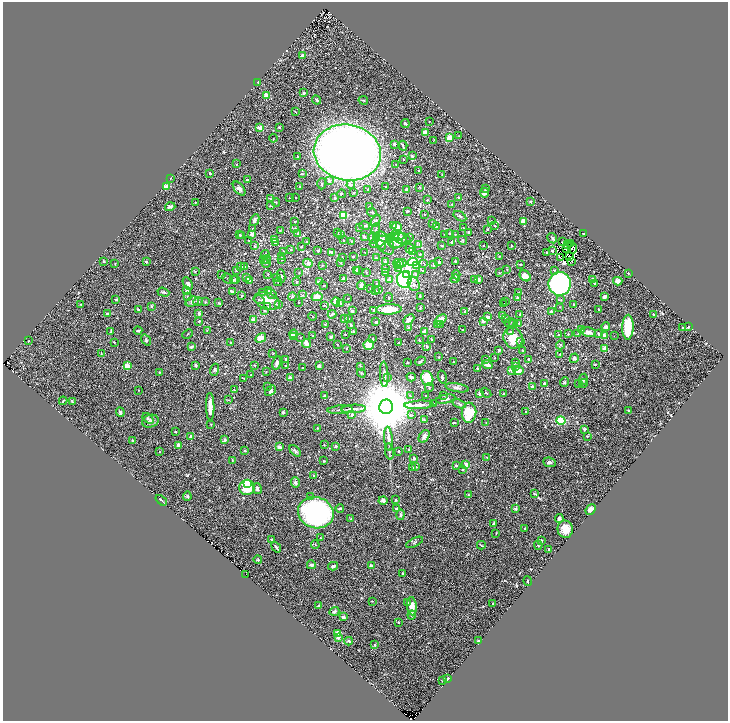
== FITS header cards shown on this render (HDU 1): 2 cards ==
NAXIS1  =                 1451
NAXIS2  =                 1438

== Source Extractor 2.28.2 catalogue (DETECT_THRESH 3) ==
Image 1451 x 1438 px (HDU 1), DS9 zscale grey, zoomed out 1/2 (1 PNG px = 2 x 2 image px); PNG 730 x 723 px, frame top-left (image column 2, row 1438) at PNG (3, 2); each listed source drawn as its Kron ellipse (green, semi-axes under 4 px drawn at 4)
Background 0.542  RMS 0.035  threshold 0.105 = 3 sigma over >= 5 px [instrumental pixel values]
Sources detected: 779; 79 cannot appear on this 1/2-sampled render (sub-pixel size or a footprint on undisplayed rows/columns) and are neither listed nor drawn; of the other 700, the 500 brightest by FLUX_AUTO listed and drawn (200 fainter detections omitted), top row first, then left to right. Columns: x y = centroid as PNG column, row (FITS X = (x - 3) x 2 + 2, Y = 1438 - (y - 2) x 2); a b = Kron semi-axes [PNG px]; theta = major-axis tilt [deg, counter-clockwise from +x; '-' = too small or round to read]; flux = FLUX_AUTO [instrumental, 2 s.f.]
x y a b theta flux
303 55 3 3 - 31
258 82 2 2 - 4.2
304 93 3 3 - 7.7
266 96 2 2 - 110
317 100 5 2 - 9.8
363 100 5 2 - 6.1
295 112 3 2 - 4.5
429 122 2 1 - 4.6
405 124 4 2 - 14
279 127 4 2 - 6.4
260 128 3 3 - 33
425 133 4 3 - 54
459 136 2 2 - 3.9
273 138 4 2 - 4.9
450 138 4 4 - 77
434 140 3 1 - 3.9
394 144 2 2 - 31
403 146 5 2 - 7.2
347 152 34 28 -11 7400
412 156 4 4 - 13
297 157 2 2 - 5
404 159 2 2 - 4
237 164 2 2 - 4.2
396 164 2 2 - 7.4
419 171 2 2 - 11
210 173 3 2 - 5.7
302 174 4 2 - 5.6
442 175 2 2 - 5.4
170 178 2 2 - 3.7
247 180 2 2 - 12
329 181 4 3 - 14
322 184 5 2 - 5.7
351 185 4 3 - 18
167 186 4 2 - 98
385 186 2 2 - 5.3
300 187 2 2 - 16
419 187 4 2 - 5
239 188 8 4 -52 22
486 188 4 2 - 4.2
368 189 3 1 - 4.2
406 189 3 2 - 36
354 193 2 2 - 6.4
484 193 5 4 - 35
341 194 4 2 - 6.3
290 197 2 2 - 4.1
459 197 2 2 - 10
296 198 2 2 - 7.4
335 198 2 2 - 23
270 199 3 3 - 9.5
427 200 2 2 - 8.7
195 202 2 2 - 4.9
276 202 4 2 - 4.3
531 202 4 3 - 5.8
452 204 3 2 - 5.3
270 206 2 2 - 4.6
369 206 3 2 - 4.3
170 207 5 3 - 13
407 211 3 2 - 10
372 212 5 2 - 5.8
424 214 2 2 - 5.7
343 215 3 3 - 290
460 216 7 3 -33 10
255 220 6 4 63 20
376 221 6 3 61 9
492 221 3 2 - 6
524 221 4 3 - 76
294 222 2 2 - 5.3
433 223 3 2 - 6
365 226 5 3 - 10
394 226 2 2 - 5.4
436 226 4 2 - 8
495 226 2 2 - 4.7
360 227 2 2 - 12
397 227 4 4 - 21
252 228 3 2 - 4.3
295 228 4 2 - 4.9
464 228 3 3 - 4.3
487 229 3 2 - 6.3
280 230 3 2 - 4.1
376 230 6 3 86 11
338 232 2 2 - 4.5
468 232 2 2 - 10
298 233 2 2 - 23
449 233 2 2 - 7
583 233 3 2 - 5.8
252 234 2 2 - 83
341 234 2 2 - 20
455 234 3 2 - 4
240 235 2 2 - 14
242 235 2 2 - 6.5
395 235 4 4 - 29
445 235 2 2 - 8
364 237 2 2 - 16
396 237 9 4 7 39
373 238 6 4 -73 28
377 238 3 3 - 19
410 238 3 2 - 5
552 238 5 3 - 8.3
390 239 3 2 - 22
402 239 8 5 -12 16
249 240 2 2 - 4.3
274 240 2 2 - 26
343 240 2 2 - 9.3
397 240 10 7 20 46
463 240 4 3 - 7.2
351 241 3 3 - 4
306 242 2 2 - 5.1
378 242 9 5 23 49
452 242 3 3 - 14
562 242 2 2 - 6.3
275 243 2 2 - 10
384 243 13 7 -56 38
396 243 6 5 - 19
570 243 2 1 - 4
419 244 3 3 - 7.1
568 244 2 1 - 3.6
381 245 5 3 - 10
483 245 2 2 - 5.2
255 246 4 3 - 11
442 246 2 2 - 6.5
511 246 2 2 - 7.9
301 247 3 2 - 4.4
410 248 5 3 - 7.9
567 248 3 1 - 3.6
572 248 6 2 -78 9.6
291 250 2 2 - 11
283 251 2 2 - 4
318 251 2 2 - 20
552 251 3 2 - 5.8
332 252 2 2 - 47
412 252 4 3 - 8.6
546 252 2 2 - 7.6
365 253 3 2 - 6.3
420 254 3 3 - 6.2
265 255 4 2 - 5.7
499 256 2 2 - 4.6
282 257 3 2 - 9.5
342 257 2 1 - 3.6
353 257 2 2 - 4.7
560 257 3 1 - 7.4
570 257 3 2 - 4.3
376 258 2 2 - 4.5
263 260 3 3 - 8.7
267 260 4 3 - 9
281 260 3 2 - 3.7
455 261 3 2 - 5.2
571 261 2 1 - 7.7
104 262 2 2 - 5.5
146 262 3 2 - 8.8
385 262 2 2 - 13
413 262 5 4 - 710
439 262 3 2 - 26
115 263 2 2 - 4.9
266 263 4 3 - 7.3
308 263 5 3 - 39
340 263 2 2 - 4.8
401 263 5 3 - 12
399 264 5 4 - 18
424 264 4 2 - 6.1
520 264 2 2 - 9.4
322 265 2 2 - 3.7
434 265 2 2 - 29
398 266 4 3 - 16
417 266 3 2 - 33
241 267 2 2 - 69
244 267 3 3 - 8.4
386 268 4 2 - 3.6
399 269 4 3 - 7.4
236 270 3 2 - 6.4
356 270 3 2 - 9.5
358 270 2 2 - 8.9
422 270 3 2 - 5
507 270 2 2 - 4.6
554 270 3 3 - 7
195 272 3 2 - 3.8
299 272 3 2 - 4.8
366 272 3 2 - 5.3
385 272 2 2 - 40
499 273 2 2 - 6.5
628 273 2 2 - 9.3
222 274 2 2 - 6.2
268 274 3 2 - 4.2
406 274 4 3 - 450
416 274 4 3 - 6.7
456 275 4 3 - 13
281 276 6 3 -81 14
525 276 6 4 -43 59
247 277 3 3 - 13
277 277 2 2 - 33
343 278 2 2 - 23
228 279 6 2 -45 5.3
235 279 3 3 - 8.7
389 279 2 2 - 28
455 279 4 3 - 6.6
475 279 3 2 - 4.4
592 279 4 4 - 9.7
233 280 4 3 - 7.1
249 280 2 2 - 130
404 280 8 7 - 1000
479 280 2 2 - 27
618 281 4 4 - 27
278 282 4 2 - 5.2
297 282 2 2 - 5.2
319 282 2 2 - 26
377 283 3 3 - 4.6
594 283 2 2 - 6
188 284 7 4 -59 17
414 284 7 5 -62 27
560 284 12 11 - 1100
324 285 3 2 - 4.8
361 285 4 3 - 31
370 288 2 2 - 4.7
379 290 4 3 - 11
187 291 3 3 - 13
232 291 2 2 - 33
268 291 4 4 - 7.9
376 291 3 3 - 8.7
163 292 6 3 -19 12
263 292 3 3 - 5.9
519 293 3 2 - 6.5
271 294 6 4 -38 14
303 295 3 3 - 5.6
187 296 3 2 - 4.8
242 296 4 2 - 6.9
420 296 3 2 - 5.2
292 297 4 4 - 12
317 297 5 4 - 83
604 297 4 3 - 21
348 298 3 2 - 4.3
389 298 4 2 - 10
517 298 2 2 - 42
116 299 3 2 - 11
259 300 5 2 - 6.9
561 300 2 2 - 3.7
198 301 5 3 - 11
267 301 13 8 -20 100
506 301 2 1 - 3.9
192 302 7 5 17 18
205 302 3 2 - 4.1
298 302 2 2 - 4.3
336 302 4 4 - 100
219 303 4 3 - 5.6
81 304 3 3 - 7
340 304 3 2 - 24
504 304 2 2 - 5.2
573 304 2 2 - 7.6
278 305 3 3 - 7.5
324 305 3 3 - 4.8
151 306 2 2 - 21
267 307 2 2 - 4.7
560 307 2 2 - 3.8
420 308 3 2 - 5.4
138 309 2 2 - 7.3
389 309 13 5 3 120
598 309 2 1 - 5.5
374 310 4 3 - 7.1
264 311 4 3 - 6
352 311 3 3 - 14
551 311 2 2 - 31
465 312 2 2 - 17
107 314 2 2 - 28
199 314 3 2 - 16
332 314 4 2 - 22
520 314 2 2 - 5.3
653 314 2 2 - 4.9
503 315 3 2 - 17
313 316 4 2 - 4.4
488 317 2 2 - 49
348 318 2 2 - 11
345 319 2 2 - 4.5
505 319 2 2 - 3.9
254 320 2 2 - 98
409 320 6 4 45 34
440 320 7 4 41 63
199 321 3 3 - 4.7
483 321 2 2 - 61
375 322 2 2 - 12
510 323 5 3 - 6.3
513 323 4 3 - 8.4
519 323 3 3 - 7.9
440 324 2 2 - 3.6
325 325 4 3 - 6.7
351 325 2 2 - 14
437 325 3 2 - 4.3
688 326 3 2 - 5.4
606 327 4 3 - 18
628 327 12 5 89 240
409 328 2 2 - 63
683 328 3 2 - 5
207 330 2 2 - 3.8
463 330 3 2 - 9.7
581 330 4 2 - 5.5
138 331 4 2 - 12
354 331 3 2 - 4.5
424 331 2 2 - 41
111 332 3 3 - 4.9
510 332 3 3 - 9
589 332 7 4 -13 35
598 333 4 3 - 7.5
188 334 6 2 45 4.3
293 334 4 3 - 69
345 334 2 2 - 9.9
568 334 2 2 - 5.1
578 334 4 2 - 3.9
558 335 3 2 - 11
293 336 3 2 - 14
313 336 2 2 - 4.1
604 336 3 2 - 77
614 336 2 1 - 6.4
300 337 2 2 - 3.6
331 337 2 2 - 25
261 338 6 4 31 57
373 338 2 2 - 4.7
513 338 11 9 -70 140
431 339 2 2 - 7.5
146 340 6 3 -55 9.6
419 340 2 2 - 6.1
28 341 2 2 - 4.3
521 341 3 3 - 6.2
114 342 3 2 - 4.1
399 342 2 2 - 4.2
230 343 2 2 - 5.4
307 343 4 3 - 94
337 344 2 2 - 5
369 345 5 5 - 89
561 345 4 3 - 7.1
191 347 4 3 - 13
427 347 4 3 - 13
346 348 3 2 - 3.9
604 349 3 2 - 76
499 350 3 2 - 9.4
523 351 2 2 - 6.9
272 353 3 2 - 3.6
101 354 3 2 - 6
560 354 3 2 - 6
439 357 2 2 - 7.1
495 358 2 2 - 3.9
574 358 5 4 - 11
286 359 3 3 - 8.9
529 359 2 2 - 16
486 360 3 3 - 6.3
420 361 6 3 24 7.1
453 362 2 2 - 4.3
515 362 2 2 - 9.1
277 363 7 3 79 20
407 363 2 2 - 4
595 364 2 2 - 4.5
195 365 4 2 - 9.6
255 365 2 2 - 5.2
487 365 5 3 - 35
127 366 3 2 - 170
285 366 2 2 - 4.6
319 366 2 2 - 35
361 366 3 3 - 5.3
515 366 4 4 - 8.8
302 368 2 2 - 4.3
477 368 2 2 - 18
214 370 6 4 71 11
511 370 2 2 - 46
518 371 5 4 - 42
159 372 2 2 - 4.3
266 372 2 2 - 4.5
361 373 4 3 - 8.7
384 374 13 3 -88 29
251 375 2 2 - 4
290 377 2 2 - 55
411 377 4 3 - 26
442 377 7 3 -75 9.1
388 378 3 3 - 4.4
427 378 7 6 - 180
244 379 2 2 - 4.4
583 379 6 3 81 9.1
564 382 5 3 - 8.1
583 383 4 3 - 6.7
544 384 2 2 - 7.9
579 384 3 2 - 5
268 386 2 2 - 3.7
429 387 4 3 - 6.1
532 387 3 3 - 18
457 388 12 4 -9 19
138 390 2 2 - 3.8
234 390 3 2 - 5.8
270 391 6 4 42 20
480 393 2 2 - 74
486 393 6 3 -48 7.3
503 394 2 2 - 6.6
426 395 2 2 - 6.4
324 396 4 3 - 6.2
410 396 3 3 - 6.9
444 396 2 2 - 4.4
446 399 10 3 12 20
228 400 4 2 - 3.7
63 401 4 2 - 4.9
72 401 4 2 - 5.3
434 404 3 3 - 6.3
459 404 7 3 -21 10
419 405 14 4 3 42
210 407 14 3 -89 65
386 407 7 7 - 77000
353 409 12 3 3 27
340 410 13 2 4 13
629 411 3 3 - 7.3
120 412 5 3 - 13
283 412 2 2 - 33
526 412 2 2 - 6.7
469 413 10 7 85 240
352 415 2 2 - 32
412 415 3 2 - 4.7
148 418 6 3 -41 10
424 420 3 2 - 3.8
561 420 5 4 - 180
150 421 8 6 15 27
455 423 2 2 - 4.6
486 423 2 2 - 3.7
211 424 2 2 - 4.8
317 428 2 2 - 5.6
585 429 3 3 - 9.2
175 432 2 2 - 6.5
191 436 2 2 - 25
424 436 7 5 56 23
587 436 4 3 - 7.2
388 439 12 3 -85 28
133 440 3 2 - 8.3
225 440 4 3 - 17
178 445 4 3 - 22
324 445 2 2 - 3.7
336 446 3 2 - 14
279 447 3 3 - 27
409 449 2 2 - 4.9
245 450 4 3 - 5.7
295 451 7 3 -44 11
389 451 8 2 -79 9.4
399 451 2 2 - 12
159 452 3 2 - 3.9
414 458 2 2 - 29
487 458 3 3 - 4.2
232 460 4 2 - 5.1
324 461 3 2 - 4.9
549 462 6 4 -7 15
466 464 2 2 - 66
456 465 2 2 - 9
416 467 3 2 - 4.3
412 468 2 2 - 21
462 469 4 3 - 6.2
314 476 4 3 - 7.3
295 482 5 4 - 11
247 483 3 3 - 310
247 488 8 7 - 150
257 489 5 3 - 15
534 494 3 2 - 5.1
468 495 3 3 - 4.9
187 496 4 4 - 8.7
311 497 3 3 - 6.2
161 500 6 2 -41 8.2
396 500 3 3 - 4
383 501 4 4 - 21
340 508 4 3 - 9.3
396 509 4 3 - 9.6
515 509 4 4 - 11
591 509 6 4 49 24
316 513 18 15 -20 1600
400 515 5 4 - 11
559 518 4 4 - 18
351 519 4 3 - 6.6
494 523 3 2 - 5.5
525 529 3 3 - 6
565 529 8 7 - 71
496 533 3 2 - 3.7
320 538 2 2 - 4.1
272 539 2 2 - 9.8
541 540 3 2 - 7.1
414 542 9 2 27 7
315 545 4 2 - 3.8
481 545 4 2 - 5.4
538 545 4 3 - 7.7
276 547 6 2 -52 15
549 549 2 2 - 4.9
258 560 4 3 - 8.4
311 565 4 3 - 19
333 566 5 3 - 11
371 566 3 3 - 13
246 574 2 1 - 4
403 574 3 3 - 9.3
528 581 5 2 - 5.5
372 601 2 2 - 3.8
408 602 4 3 - 7.3
493 604 2 2 - 6.1
319 606 3 3 - 5.4
412 606 9 5 -83 66
334 611 5 3 - 18
412 615 4 3 - 14
343 617 3 3 - 18
398 622 2 2 - 4.7
338 634 4 3 - 74
338 638 4 4 - 16
478 640 3 2 - 6.6
349 641 4 3 - 7.7
375 645 2 2 - 11
448 679 4 2 - 15
443 681 3 3 - 4.1
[200 fainter detections neither listed nor drawn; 79 sub-pixel or undisplayed-footprint detections neither listed nor drawn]